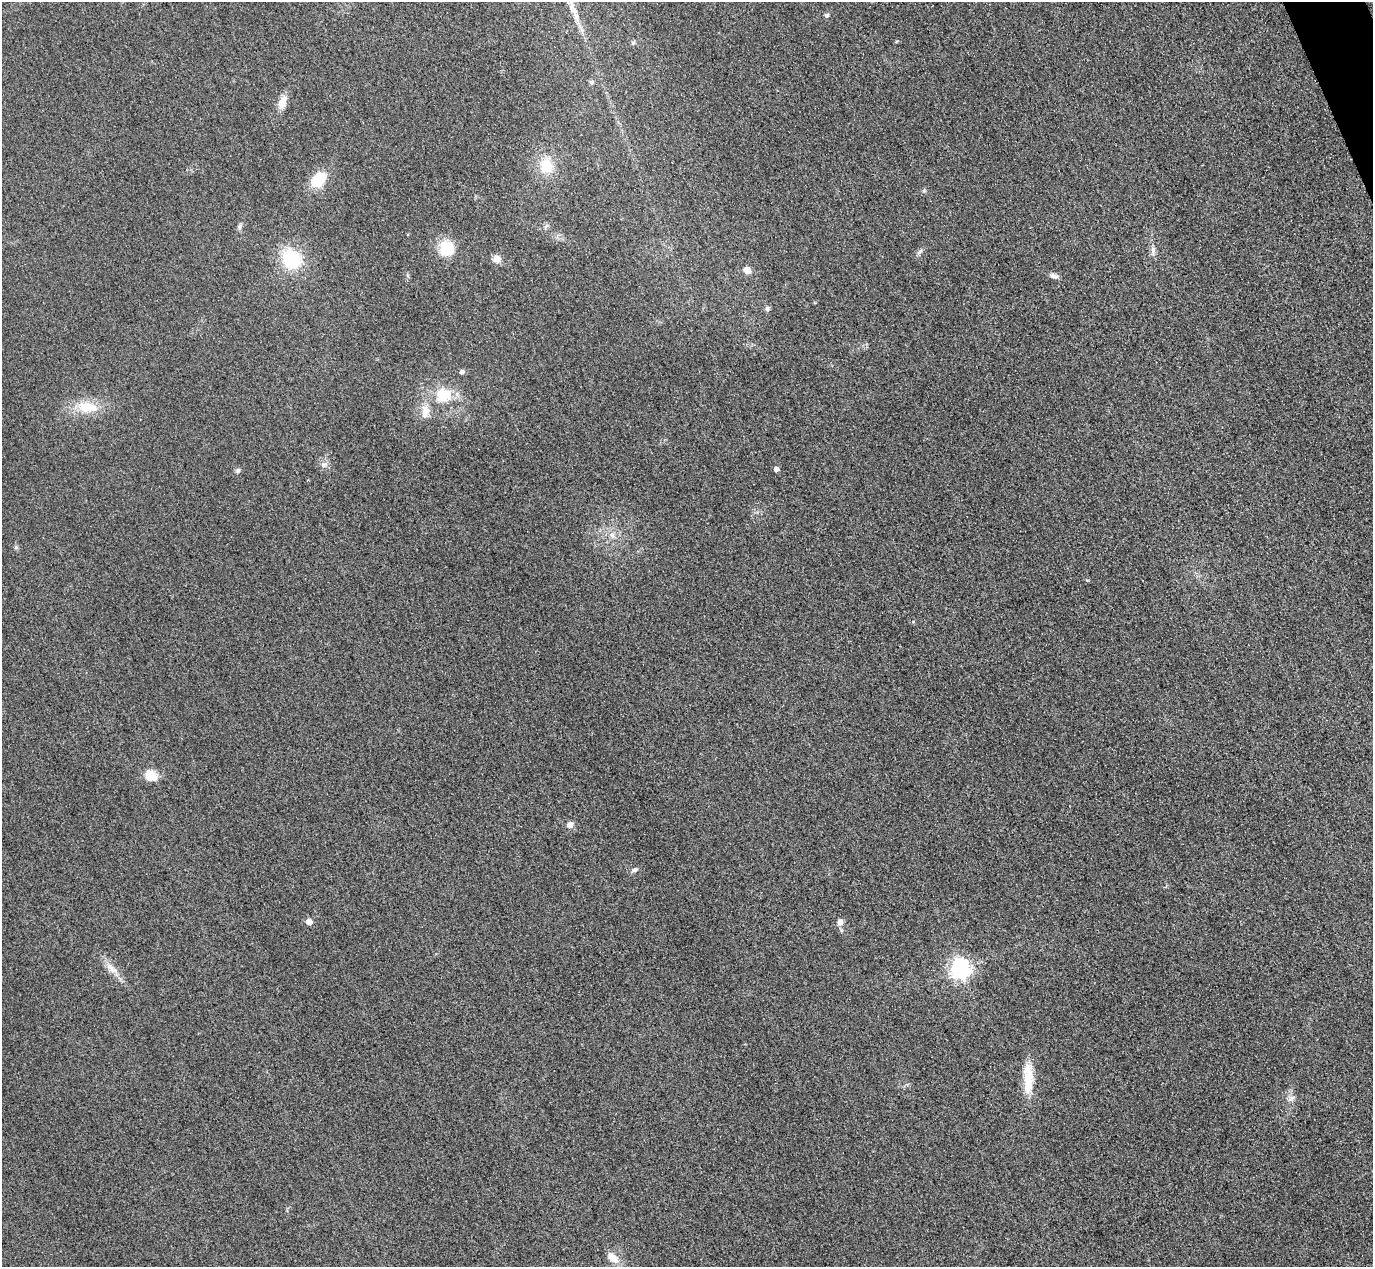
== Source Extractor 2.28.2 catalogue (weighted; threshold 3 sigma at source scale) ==
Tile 10 of 4 x 4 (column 2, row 3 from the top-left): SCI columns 1402-2772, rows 1568-2832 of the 5546 x 5533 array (HDU 1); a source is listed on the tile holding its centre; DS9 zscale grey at full resolution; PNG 1375 x 1269 px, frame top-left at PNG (2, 2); no overlay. Shown black and unused: <1% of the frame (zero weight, under 3 of 4 exposures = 3% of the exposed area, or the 3 px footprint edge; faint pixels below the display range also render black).
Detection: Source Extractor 2.28.2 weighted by HDU 2 'WHT'; one run over the whole footprint, this tile lists its part. Background 0.133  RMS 0.019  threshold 0.0842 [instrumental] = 3 sigma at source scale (4.5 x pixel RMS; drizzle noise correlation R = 1.50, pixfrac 1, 0.05/0.05 arcsec/px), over >= 5 px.
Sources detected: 32; all 32 listed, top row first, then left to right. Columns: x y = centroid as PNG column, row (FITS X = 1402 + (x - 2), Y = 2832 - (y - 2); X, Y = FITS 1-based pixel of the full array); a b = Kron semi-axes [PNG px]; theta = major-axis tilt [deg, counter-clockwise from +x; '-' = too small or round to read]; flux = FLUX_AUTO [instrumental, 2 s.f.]
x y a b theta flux
826 15 5 5 - 3.8
633 43 6 5 - 2.9
592 82 6 6 - 4.1
282 102 16 10 66 18
546 166 17 15 -67 44
318 180 14 11 48 63
239 227 6 6 - 4.1
447 249 17 16 - 51
920 251 8 4 44 4.2
1153 251 12 5 -86 7.2
291 259 20 18 -38 100
496 259 9 9 - 13
747 270 8 7 - 13
1054 276 12 6 -13 7.3
767 308 6 6 - 4.3
462 372 5 5 - 6.3
444 395 23 20 2 55
87 407 29 15 -4 49
425 411 19 11 82 22
324 465 8 7 - 6.3
776 469 4 4 - 8.9
238 470 7 6 - 3.8
612 535 7 7 - 8.1
151 776 13 12 - 29
570 825 9 8 - 8.6
635 870 7 6 - 5
309 922 5 5 - 18
840 922 7 7 - 9.4
111 968 20 8 -41 18
960 969 7 7 - 940
1028 1078 41 11 -89 50
613 1258 16 9 -44 20
Unlisted compact peaks at least as high as the median listed source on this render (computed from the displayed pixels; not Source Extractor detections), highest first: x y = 16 547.